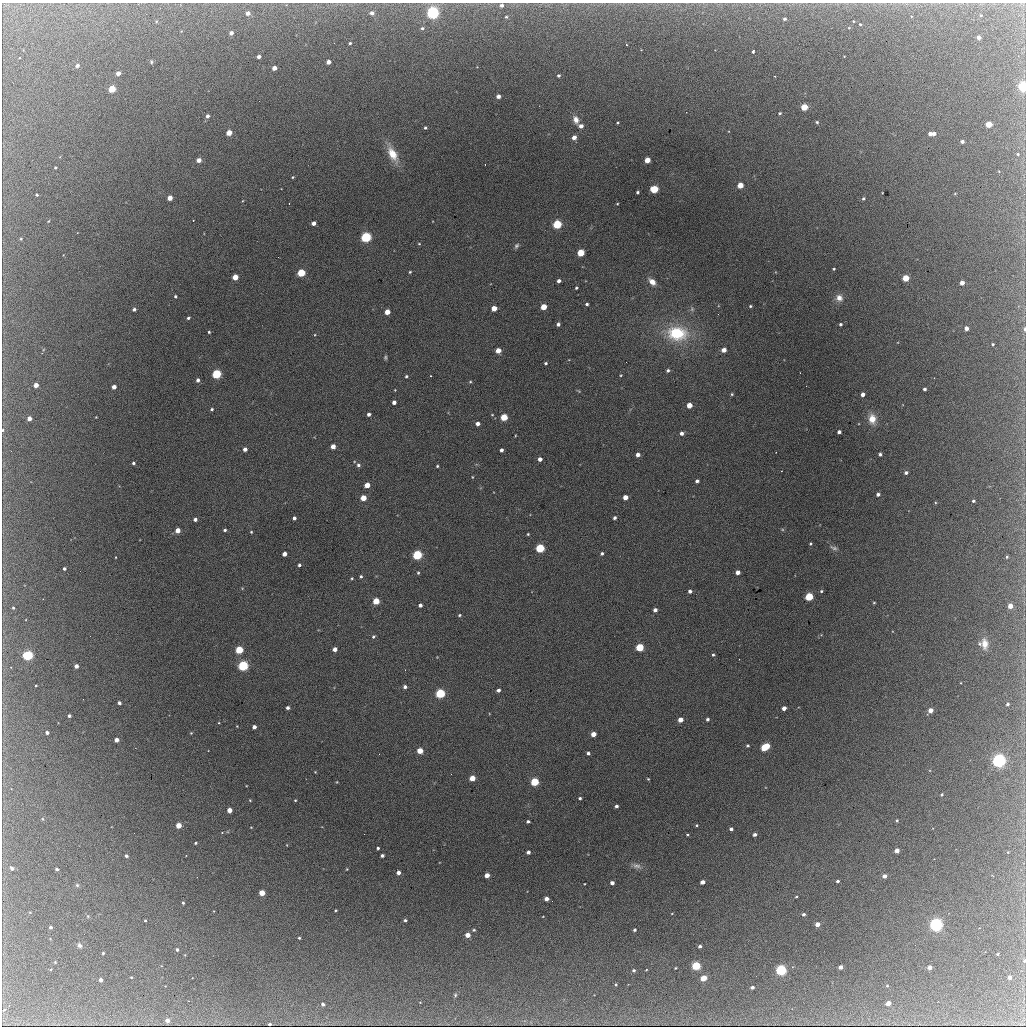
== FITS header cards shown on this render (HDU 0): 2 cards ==
NAXIS1  =                 1024 / length of data axis 1
NAXIS2  =                 1024 / length of data axis 2

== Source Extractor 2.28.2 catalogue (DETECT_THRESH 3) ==
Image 1024 x 1024 px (HDU 0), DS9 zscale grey, 1 PNG px = 1 image px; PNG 1028 x 1028 px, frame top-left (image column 1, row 1024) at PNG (2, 3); no overlay
Background 2100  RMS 33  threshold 99.6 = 3 sigma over >= 5 px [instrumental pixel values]
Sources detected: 283; all 283 listed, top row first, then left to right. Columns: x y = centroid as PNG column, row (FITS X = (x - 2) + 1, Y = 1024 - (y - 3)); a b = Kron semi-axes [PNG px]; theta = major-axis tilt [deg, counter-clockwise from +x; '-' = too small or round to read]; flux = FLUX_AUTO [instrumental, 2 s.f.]
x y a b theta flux
502 5 4 4 - 7100
248 13 4 3 - 14000
372 13 4 3 - 10000
433 13 5 5 - 550000
981 15 3 2 - 2200
506 17 4 3 - 2400
785 19 3 3 - 4800
853 21 3 2 - 2100
860 24 3 3 - 2400
422 28 4 4 - 4100
849 28 4 2 - 1600
231 33 4 3 - 11000
978 37 3 3 - 11000
350 43 3 3 - 3400
626 45 3 2 - 2200
753 52 3 3 - 13000
259 57 4 3 - 9000
151 62 6 4 -71 3000
328 62 4 4 - 17000
77 65 4 3 - 9400
274 68 4 3 - 19000
118 73 4 3 - 17000
559 75 3 3 - 4200
774 76 2 2 - 1500
1023 86 4 4 - 360000
112 89 4 4 - 90000
498 96 4 4 - 11000
804 107 4 4 - 70000
780 113 4 3 - 3400
207 116 4 4 - 7800
576 120 9 6 -72 15000
817 122 4 3 - 3000
617 123 3 3 - 2500
989 124 4 4 - 58000
581 126 5 4 - 12000
425 128 3 3 - 3200
229 133 4 4 - 40000
930 134 4 3 - 14000
934 134 3 3 - 10000
574 137 4 4 - 16000
962 141 3 3 - 8000
392 154 18 9 -62 44000
1018 154 3 2 - 2500
199 160 4 4 - 18000
647 160 4 4 - 37000
55 168 3 2 - 2300
293 177 3 3 - 2000
740 185 4 4 - 43000
654 189 5 4 - 130000
637 192 3 3 - 3400
955 194 5 3 - 1800
1024 194 2 2 - 13000
37 195 3 3 - 9100
170 198 4 4 - 25000
863 199 4 3 - 3300
617 204 4 2 - 1700
193 220 2 2 - 1300
48 221 4 3 - 1600
314 223 4 4 - 13000
557 224 5 4 - 200000
366 237 5 4 - 350000
21 239 3 3 - 2300
419 244 4 3 - 1700
516 246 7 5 57 4600
581 253 4 4 - 71000
834 269 3 2 - 2300
410 272 4 3 - 2400
301 273 4 4 - 120000
235 277 4 4 - 39000
906 278 4 4 - 68000
559 281 4 3 - 8500
652 282 8 6 -44 17000
962 283 4 4 - 20000
576 288 3 3 - 2800
175 296 3 3 - 3900
839 298 8 8 - 14000
587 304 3 3 - 3800
750 306 3 3 - 2500
543 307 4 4 - 46000
494 308 4 4 - 31000
134 309 4 3 - 5700
692 309 6 5 - 4200
387 312 4 4 - 29000
188 318 4 3 - 4400
558 324 4 3 - 6500
840 324 3 3 - 3800
966 328 4 4 - 15000
1025 329 5 2 - 4700
209 332 3 3 - 2700
677 333 22 15 -5 120000
993 344 3 3 - 2900
498 350 4 4 - 27000
724 350 4 4 - 19000
385 357 5 4 - 3300
626 362 2 2 - 1200
546 363 3 3 - 3300
668 370 4 4 - 4200
217 374 5 4 - 230000
621 375 4 3 - 1800
406 376 4 3 - 3100
430 376 2 2 - 1600
198 380 4 4 - 7300
470 382 4 4 - 2500
36 385 4 4 - 20000
806 386 2 2 - 2300
114 387 4 4 - 15000
924 389 3 3 - 6300
732 394 4 3 - 2600
863 394 4 4 - 12000
394 402 4 4 - 11000
689 405 4 4 - 31000
212 409 4 3 - 3400
369 414 4 3 - 6700
492 415 4 2 - 1500
96 417 2 2 - 1300
504 417 4 4 - 79000
29 418 4 4 - 15000
872 419 11 8 -87 27000
477 424 4 4 - 10000
3 430 4 3 - 1900
839 432 4 3 - 8100
682 433 4 4 - 7600
333 447 4 4 - 19000
245 449 4 4 - 10000
501 450 4 3 - 7100
880 454 3 3 - 4600
638 455 4 4 - 11000
540 459 4 4 - 11000
133 463 3 3 - 4100
358 465 5 5 - 4600
437 466 3 3 - 2400
906 473 4 4 - 6300
472 477 4 3 - 1600
697 481 4 4 - 5800
367 485 4 4 - 29000
878 494 4 3 - 7400
625 497 4 4 - 22000
363 498 4 4 - 38000
973 501 3 3 - 3500
294 518 4 3 - 6700
615 518 4 3 - 5200
195 519 4 3 - 8100
178 530 4 4 - 19000
225 530 3 3 - 3800
251 532 3 3 - 2100
528 534 3 3 - 2100
811 544 3 3 - 2500
540 548 5 4 - 170000
834 548 11 5 -22 5900
602 553 4 3 - 4300
284 554 4 4 - 15000
417 555 5 4 - 260000
1007 557 3 3 - 2500
299 565 3 3 - 4000
64 569 3 3 - 4500
738 572 4 4 - 13000
418 573 4 3 - 2600
361 576 4 3 - 3200
352 578 4 3 - 2200
690 591 4 4 - 6900
821 591 4 3 - 2800
809 597 4 4 - 140000
43 599 2 2 - 990
376 601 4 4 - 60000
874 603 3 3 - 2100
420 605 4 3 - 7200
1010 606 4 4 - 26000
13 608 4 3 - 2700
655 610 4 4 - 8900
459 615 4 3 - 2700
373 637 5 4 - 3800
985 644 12 8 -84 23000
640 647 4 4 - 120000
335 649 4 4 - 13000
239 650 4 4 - 120000
28 655 5 4 - 320000
713 655 4 4 - 3200
76 666 4 4 - 11000
243 666 5 4 - 320000
36 685 3 2 - 2100
405 687 4 4 - 6700
498 690 4 3 - 7000
440 693 5 4 - 250000
119 703 3 3 - 5900
1007 704 3 3 - 5100
288 708 3 3 - 6200
784 708 4 3 - 17000
930 710 4 4 - 21000
69 716 3 3 - 5200
707 719 3 3 - 5100
680 720 4 4 - 22000
254 727 4 4 - 9800
47 733 3 3 - 7000
191 733 4 3 - 1800
593 734 4 4 - 25000
116 740 4 4 - 15000
748 746 3 3 - 3100
765 747 7 4 31 120000
420 751 4 4 - 41000
588 753 4 3 - 5200
999 761 6 5 - 650000
315 772 3 3 - 1600
451 774 2 2 - 2000
472 778 4 4 - 37000
648 779 3 2 - 1900
337 782 4 3 - 1600
535 782 4 4 - 150000
942 795 4 4 - 3100
580 798 3 3 - 3600
250 800 3 2 - 1600
295 800 3 2 - 1900
616 806 3 3 - 6000
229 810 4 4 - 24000
43 819 5 3 - 2000
897 820 3 3 - 2700
528 821 4 3 - 4800
178 825 4 4 - 42000
697 825 4 3 - 2400
731 829 4 3 - 6500
222 832 3 2 - 4000
755 834 4 3 - 8600
687 835 3 3 - 2200
195 843 3 2 - 2900
378 848 3 3 - 3900
897 851 4 4 - 20000
528 852 4 3 - 8100
1008 852 3 3 - 1500
126 856 3 3 - 5500
382 856 4 3 - 6500
636 866 13 6 -13 9900
12 868 4 3 - 8100
57 869 3 3 - 5400
347 869 3 3 - 1800
398 872 4 4 - 13000
487 875 4 4 - 24000
884 876 4 4 - 14000
838 881 3 3 - 5200
702 882 4 4 - 15000
612 883 4 3 - 9800
77 885 5 5 - 3300
262 893 4 4 - 47000
796 897 3 2 - 2400
546 899 4 4 - 15000
183 903 3 3 - 3000
336 910 3 2 - 2200
803 914 3 3 - 5400
88 916 4 3 - 1600
145 920 3 2 - 1900
405 920 3 3 - 4000
817 924 4 4 - 22000
936 925 5 5 - 560000
51 927 3 3 - 5900
474 930 3 3 - 2800
634 930 3 3 - 4500
468 935 4 4 - 27000
299 938 3 3 - 2600
79 945 5 4 - 5800
700 946 3 3 - 6500
177 950 3 3 - 5100
103 953 3 3 - 2900
997 954 3 2 - 2600
1024 961 4 3 - 4900
55 962 3 3 - 1500
696 966 4 4 - 180000
840 967 4 3 - 14000
930 967 4 3 - 17000
675 968 2 2 - 1900
634 970 3 3 - 4300
646 970 3 2 - 1400
781 970 5 4 - 360000
131 977 2 2 - 1700
1009 977 4 3 - 13000
704 978 4 4 - 48000
101 980 3 3 - 11000
616 984 3 2 - 1900
887 986 3 3 - 1800
752 987 4 3 - 6800
455 995 5 4 - 2500
888 1003 4 3 - 23000
323 1004 4 3 - 6400
4 1010 5 3 - 1900
167 1020 4 3 - 13000
269 1024 3 3 - 3600
At the frame edge (FLAGS 8, measured only in part): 5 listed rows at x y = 1023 86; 1024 194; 1025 329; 3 430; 1024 961